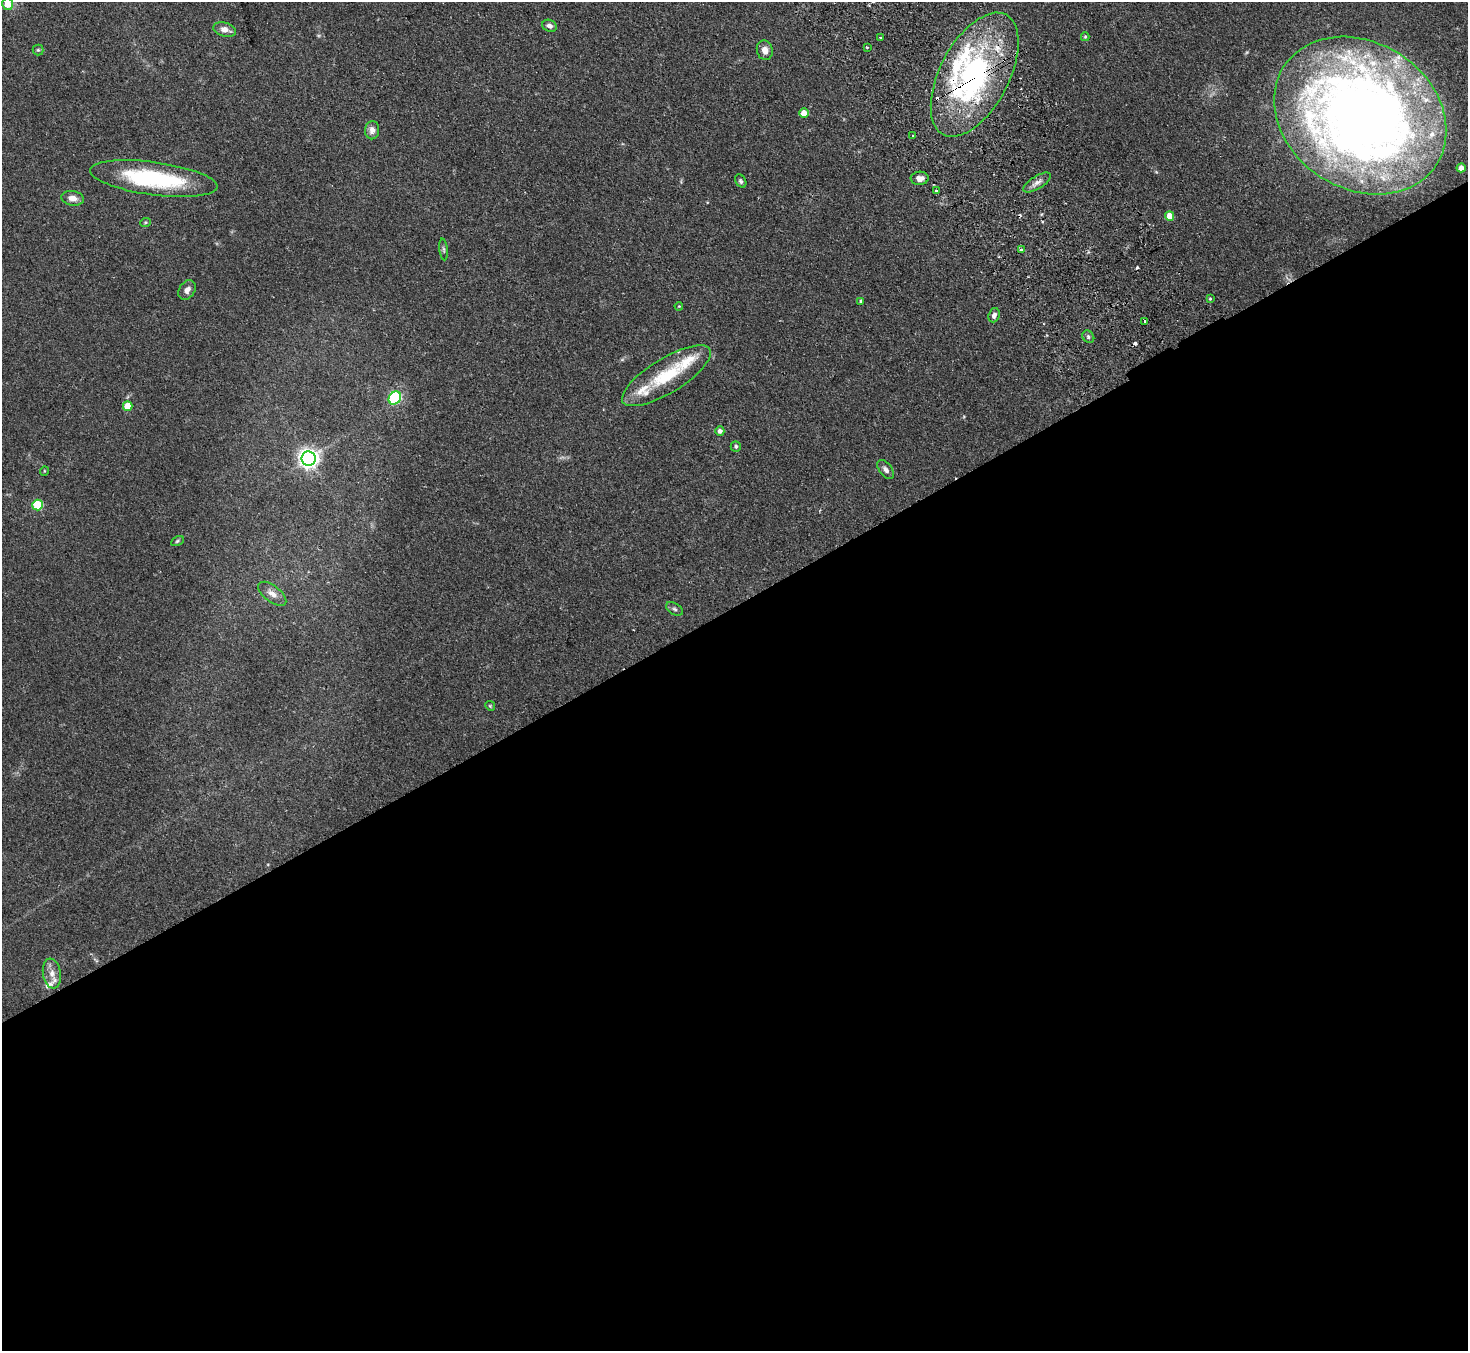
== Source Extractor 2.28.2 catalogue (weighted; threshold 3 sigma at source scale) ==
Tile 15 of 4 x 4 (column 3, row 4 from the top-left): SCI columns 2980-4445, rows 332-1680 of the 5961 x 5922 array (HDU 1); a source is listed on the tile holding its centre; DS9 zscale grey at full resolution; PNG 1470 x 1353 px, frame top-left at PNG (2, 2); each listed source drawn as its Kron ellipse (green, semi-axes under 4 px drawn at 4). Shown black and unused: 55% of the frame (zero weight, under 2 of 3 exposures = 3% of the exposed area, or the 3 px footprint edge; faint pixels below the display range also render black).
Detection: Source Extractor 2.28.2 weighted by HDU 2 'WHT'; one run over the whole footprint, this tile lists its part. Background 0.0752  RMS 0.0056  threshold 0.0251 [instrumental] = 3 sigma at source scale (4.5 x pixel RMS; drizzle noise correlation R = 1.50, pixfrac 1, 0.05/0.05 arcsec/px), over >= 5 px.
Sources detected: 60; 6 cosmic-ray / hot-pixel residue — neither listed nor drawn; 9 inside a brighter listed object's ellipse — not listed separately; the other 45 listed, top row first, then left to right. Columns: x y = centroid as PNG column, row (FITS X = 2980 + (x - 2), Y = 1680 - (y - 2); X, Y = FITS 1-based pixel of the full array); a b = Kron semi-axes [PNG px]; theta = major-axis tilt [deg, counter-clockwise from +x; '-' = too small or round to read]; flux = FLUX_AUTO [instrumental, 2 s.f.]
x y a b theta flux
8 4 6 5 - 9.9
550 26 7 6 - 2.2
225 30 11 7 -17 4.1
880 37 3 2 - 0.63
1085 37 4 4 - 0.69
867 47 4 2 - 0.51
38 50 5 5 - 0.83
765 50 10 8 -77 3.8
975 75 67 34 62 130
804 113 4 4 - 7.5
1360 115 91 73 -33 640
372 130 9 7 89 2.9
913 136 3 2 - 0.79
1461 168 4 4 - 4.2
920 178 9 7 3 3.3
154 179 64 16 -8 60
741 181 7 5 -61 1.1
1037 182 16 6 32 3.1
936 191 3 3 - 1.6
73 198 11 7 -9 3.9
1170 216 5 4 - 9.4
145 223 5 3 - 0.57
444 249 11 4 -83 1
1021 250 3 3 - 1.9
187 290 11 7 56 2.7
1210 299 3 2 - 0.58
861 301 3 3 - 0.96
679 306 4 3 - 0.41
994 315 7 5 70 2.1
1145 321 3 3 - 2.5
1088 337 7 5 -52 1.2
666 376 51 17 31 28
395 398 7 5 52 60
128 406 5 5 - 11
720 431 4 4 - 2
736 446 5 5 - 1.1
309 459 7 7 - 320
886 470 11 6 -52 2.2
44 471 5 3 - 0.4
38 505 5 5 - 31
177 541 7 4 29 0.88
272 594 16 8 -37 4.3
674 609 9 5 -31 1.3
490 706 5 4 - 0.62
52 973 15 9 -80 4.5
Overlapping masked pixels (flux is a lower limit): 1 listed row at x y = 975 75
Isophote crosses this tile's border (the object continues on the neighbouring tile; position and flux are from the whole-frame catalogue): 2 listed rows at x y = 8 4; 1360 115